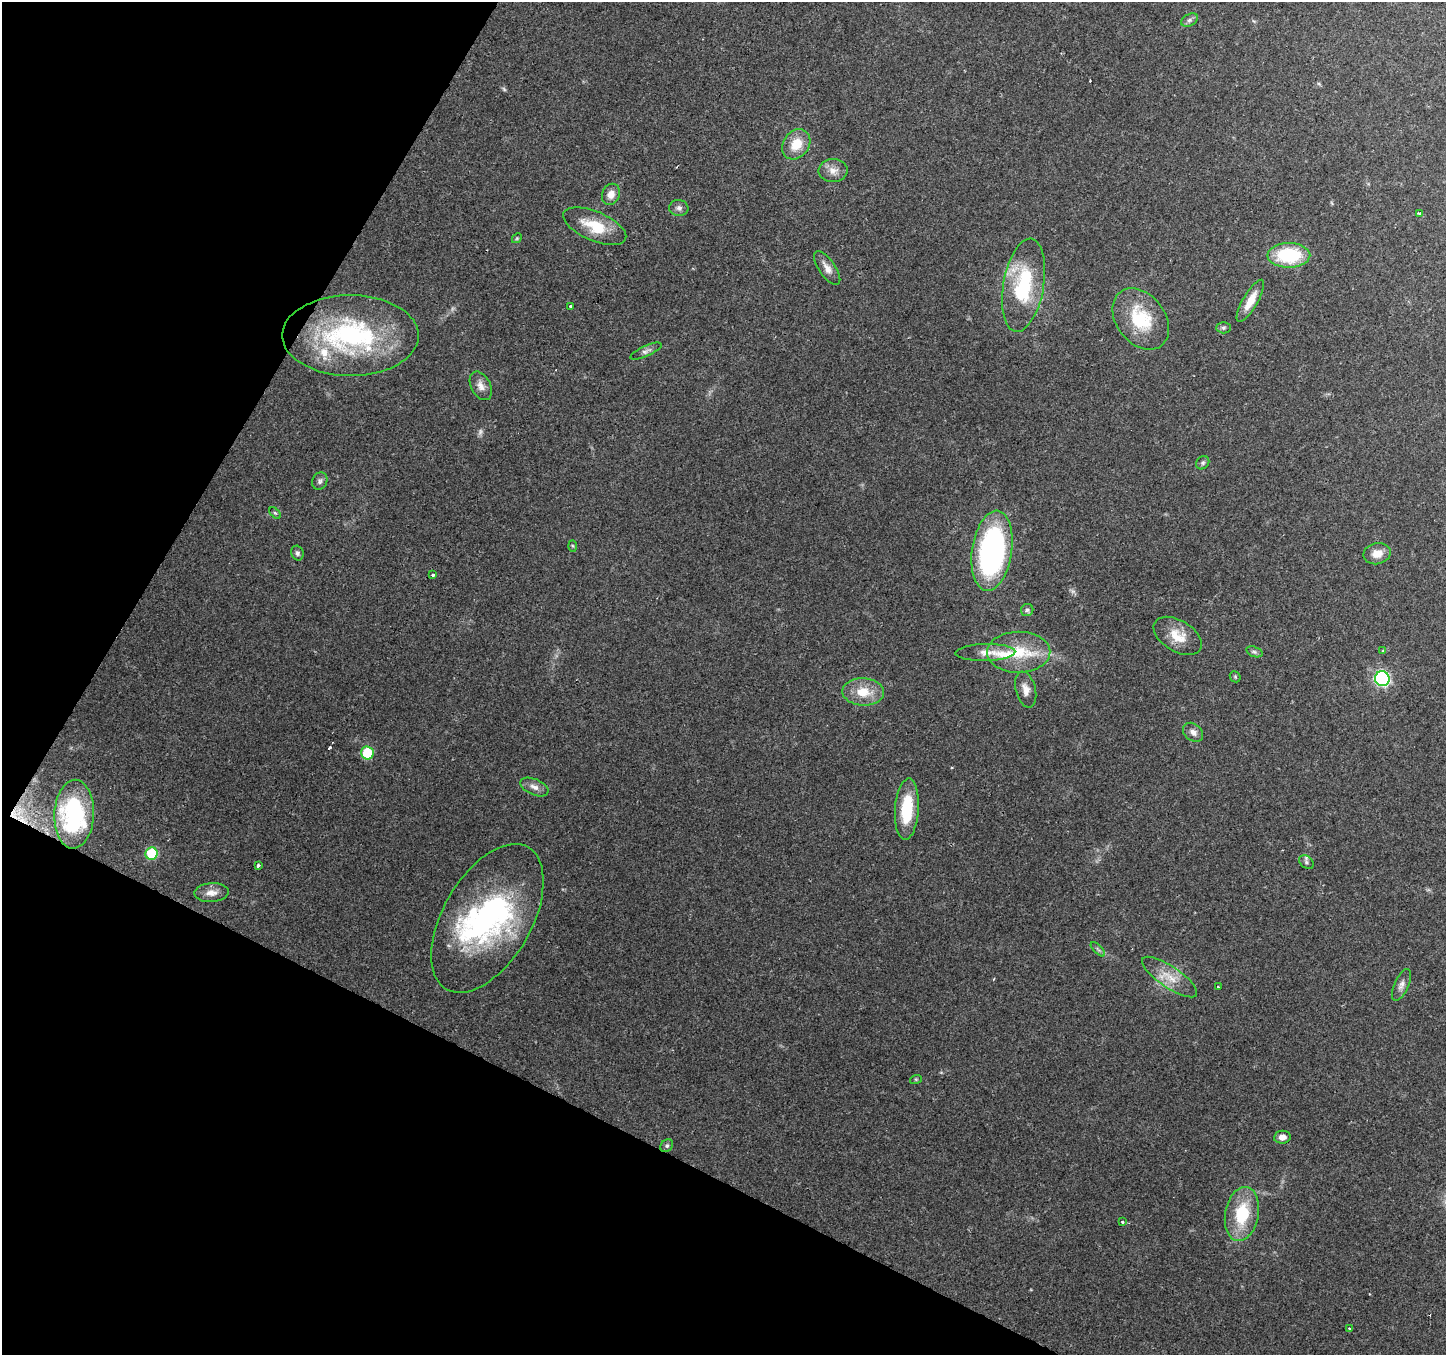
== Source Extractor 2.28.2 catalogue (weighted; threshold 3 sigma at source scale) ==
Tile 9 of 4 x 4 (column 1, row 3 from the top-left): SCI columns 3-1446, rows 1554-2906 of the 5785 x 5878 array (HDU 1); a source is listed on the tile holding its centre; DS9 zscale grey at full resolution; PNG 1448 x 1357 px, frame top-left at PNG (2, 2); each listed source drawn as its Kron ellipse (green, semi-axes under 4 px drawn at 4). Shown black and unused: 25% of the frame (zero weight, under 2 of 3 exposures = <1% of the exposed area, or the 3 px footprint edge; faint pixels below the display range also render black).
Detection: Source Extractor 2.28.2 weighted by HDU 2 'WHT'; one run over the whole footprint, this tile lists its part. Background 0.142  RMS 0.0071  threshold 0.0321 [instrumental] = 3 sigma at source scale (4.5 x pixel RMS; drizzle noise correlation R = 1.50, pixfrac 1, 0.0396/0.0396 arcsec/px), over >= 5 px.
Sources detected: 65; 2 too faint to see at this stretch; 1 inside a brighter object's white glare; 2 cosmic-ray / hot-pixel residue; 1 long thin detection or spike segment (spike, bleed or trail) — neither listed nor drawn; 3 inside a brighter listed object's ellipse — not listed separately; the other 56 listed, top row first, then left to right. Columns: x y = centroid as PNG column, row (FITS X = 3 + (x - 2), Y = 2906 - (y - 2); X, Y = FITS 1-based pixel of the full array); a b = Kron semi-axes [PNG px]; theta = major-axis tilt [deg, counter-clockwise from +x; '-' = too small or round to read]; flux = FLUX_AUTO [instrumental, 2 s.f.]
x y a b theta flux
1189 20 9 6 27 2.1
796 144 16 13 54 15
833 171 14 11 1 6.2
611 194 11 8 67 6.4
679 208 9 8 - 2.7
1419 214 3 3 - 2.7
595 226 34 14 -23 23
517 238 5 4 - 0.9
1289 255 21 12 0 49
827 268 20 8 -56 5.8
1023 285 47 20 80 55
1250 301 24 7 60 9.9
571 306 3 3 - 1.7
1141 319 34 24 -52 36
1223 328 7 5 0 1.6
350 336 68 40 0 130
646 351 17 5 24 2.9
481 386 15 9 -62 5
1203 463 7 6 - 1.5
320 481 9 7 64 2.2
275 513 7 4 -44 1
572 546 6 4 -88 0.8
992 551 40 20 82 180
297 553 7 6 - 1.7
1377 554 14 10 14 8.2
433 575 3 3 - 2.1
1027 610 6 6 - 1.6
1178 636 26 15 -31 14
1383 651 4 3 - 0.67
985 652 30 8 2 7.9
1019 652 32 20 1 29
1254 652 8 5 -20 1.6
1235 677 6 5 - 0.92
1382 679 7 7 - 130
1026 690 18 10 -76 6.4
863 692 21 13 -3 16
1193 732 11 8 -40 3.9
367 753 6 6 - 29
534 787 15 8 -23 4.7
907 809 31 12 86 31
74 814 34 19 88 70
151 854 6 6 - 35
1306 862 8 6 -36 1.8
258 865 3 3 - 2.4
211 893 17 9 3 6.2
487 918 82 44 60 140
1098 949 9 3 -45 1.3
1170 977 32 10 -34 13
1402 985 17 7 66 4.1
1218 986 3 2 - 0.74
916 1079 6 4 18 0.91
1282 1137 8 6 7 4.7
667 1146 7 5 45 1.5
1242 1214 27 16 79 35
1122 1222 3 3 - 1.5
1349 1328 3 3 - 1.9